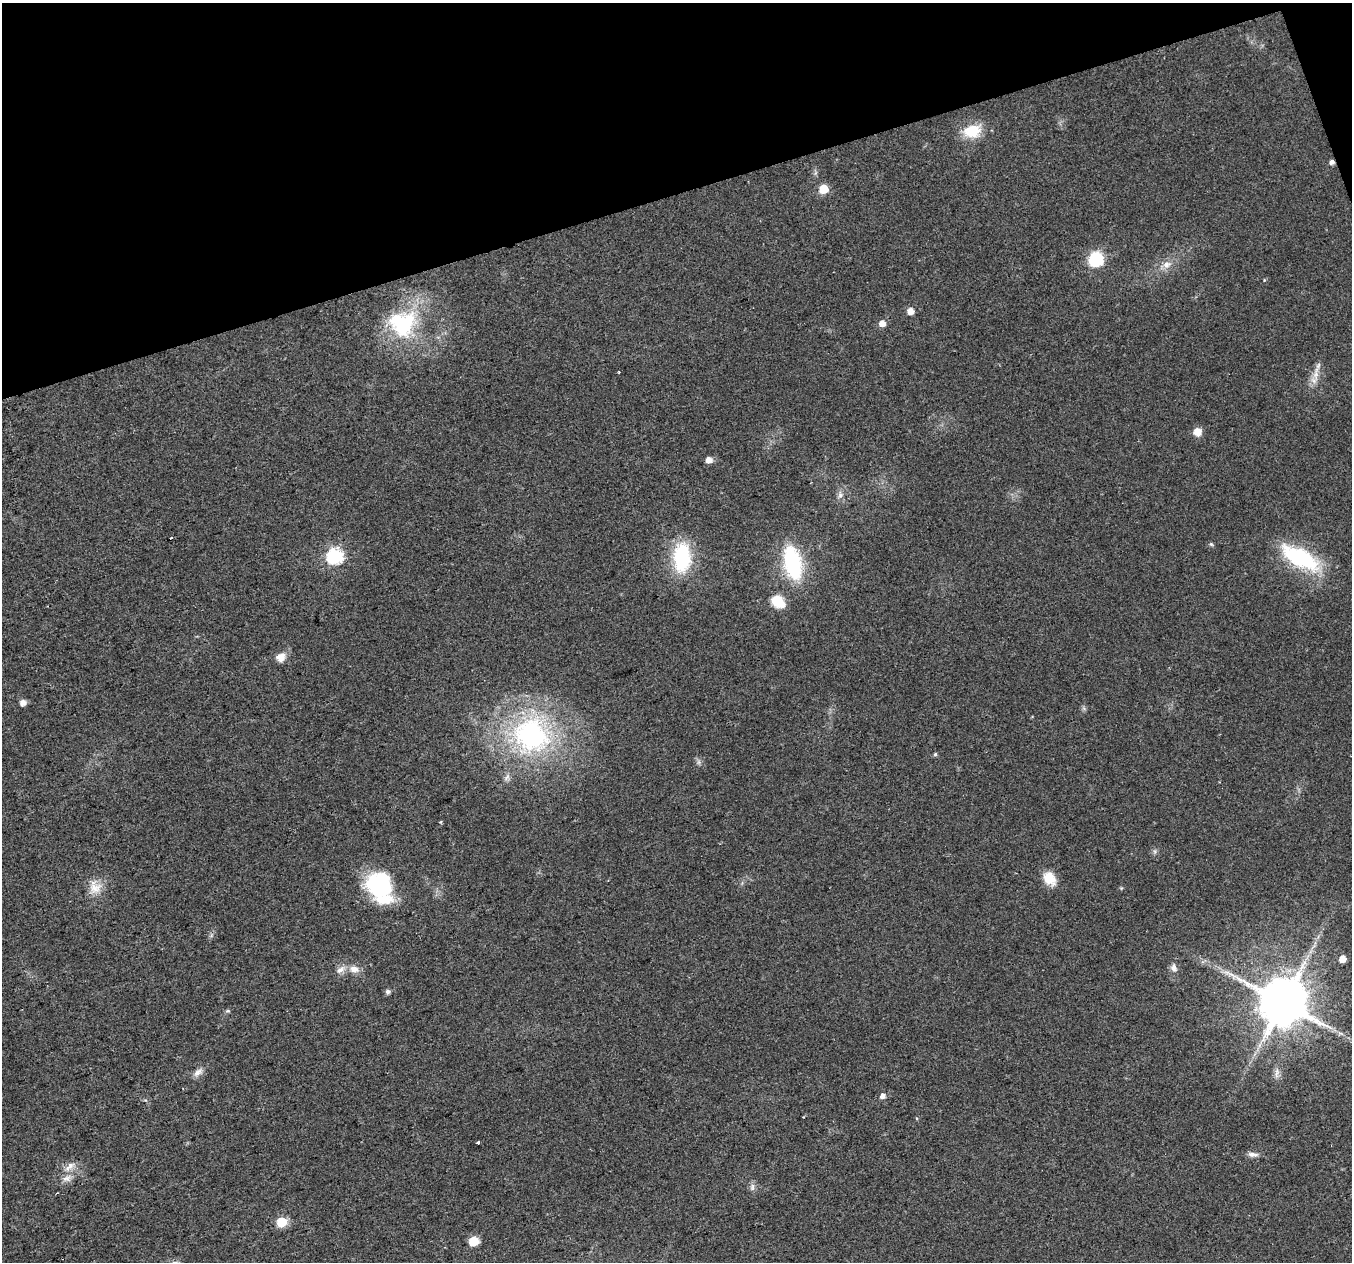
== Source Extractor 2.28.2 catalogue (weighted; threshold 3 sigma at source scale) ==
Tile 3 of 4 x 4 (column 3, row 1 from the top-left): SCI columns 2701-4050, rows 3901-5160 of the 5401 x 5226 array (HDU 1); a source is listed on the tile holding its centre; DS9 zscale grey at full resolution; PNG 1354 x 1264 px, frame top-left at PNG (2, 3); no overlay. Shown black and unused: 16% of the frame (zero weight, under 2 of 3 exposures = <1% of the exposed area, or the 3 px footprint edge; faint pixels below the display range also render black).
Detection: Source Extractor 2.28.2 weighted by HDU 2 'WHT'; one run over the whole footprint, this tile lists its part. Background 0.041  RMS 0.0055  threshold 0.0249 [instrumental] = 3 sigma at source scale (4.5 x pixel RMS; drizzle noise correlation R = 1.50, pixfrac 1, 0.0396/0.0396 arcsec/px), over >= 5 px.
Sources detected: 49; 1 long thin detection or spike segment (spike, bleed or trail) — not listed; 2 inside a brighter listed object's ellipse — not listed separately; the other 46 listed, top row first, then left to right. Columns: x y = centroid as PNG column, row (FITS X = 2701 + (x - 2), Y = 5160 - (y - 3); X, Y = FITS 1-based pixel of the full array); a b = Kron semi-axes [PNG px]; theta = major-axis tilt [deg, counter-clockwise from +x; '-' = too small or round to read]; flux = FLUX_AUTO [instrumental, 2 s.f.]
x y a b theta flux
972 131 22 16 13 16
1332 162 5 4 - 2.3
824 189 6 6 - 18
1096 259 7 6 - 90
1167 264 13 10 22 4.9
910 311 6 5 - 5.1
402 323 39 37 22 52
882 323 6 5 - 5
1316 374 24 7 80 5.8
1197 432 9 8 - 5.1
709 460 6 5 - 4.7
840 495 10 6 80 2.3
171 538 3 2 - 0.97
1211 544 6 4 -43 0.79
335 556 7 7 - 110
1299 557 43 18 -29 55
682 558 30 17 88 43
793 563 34 15 -77 55
778 601 16 11 -38 12
281 657 12 11 - 4.9
23 702 5 5 - 3.9
531 735 46 43 -23 110
935 754 5 4 - 0.87
699 762 7 4 -90 1.2
507 778 11 5 42 2
441 822 5 3 - 0.57
1049 878 16 12 -52 9.9
379 884 27 24 -22 54
95 887 20 16 -84 8.6
1342 959 5 5 - 7.2
1174 968 10 8 -59 2.6
354 969 13 9 -18 5
340 970 15 8 36 3.7
388 992 5 5 - 1.9
1283 1002 13 13 - 3200
228 1011 6 5 - 0.9
1260 1045 7 4 71 1.8
198 1072 15 8 39 3.3
883 1096 6 5 - 2.9
804 1117 3 2 - 0.5
478 1142 3 3 - 2.4
1253 1154 15 6 -7 2.6
69 1167 19 8 43 4.9
752 1187 11 6 89 2.1
282 1222 6 6 - 26
473 1241 6 5 - 23
Overlapping masked pixels (flux is a lower limit): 1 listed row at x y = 1332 162